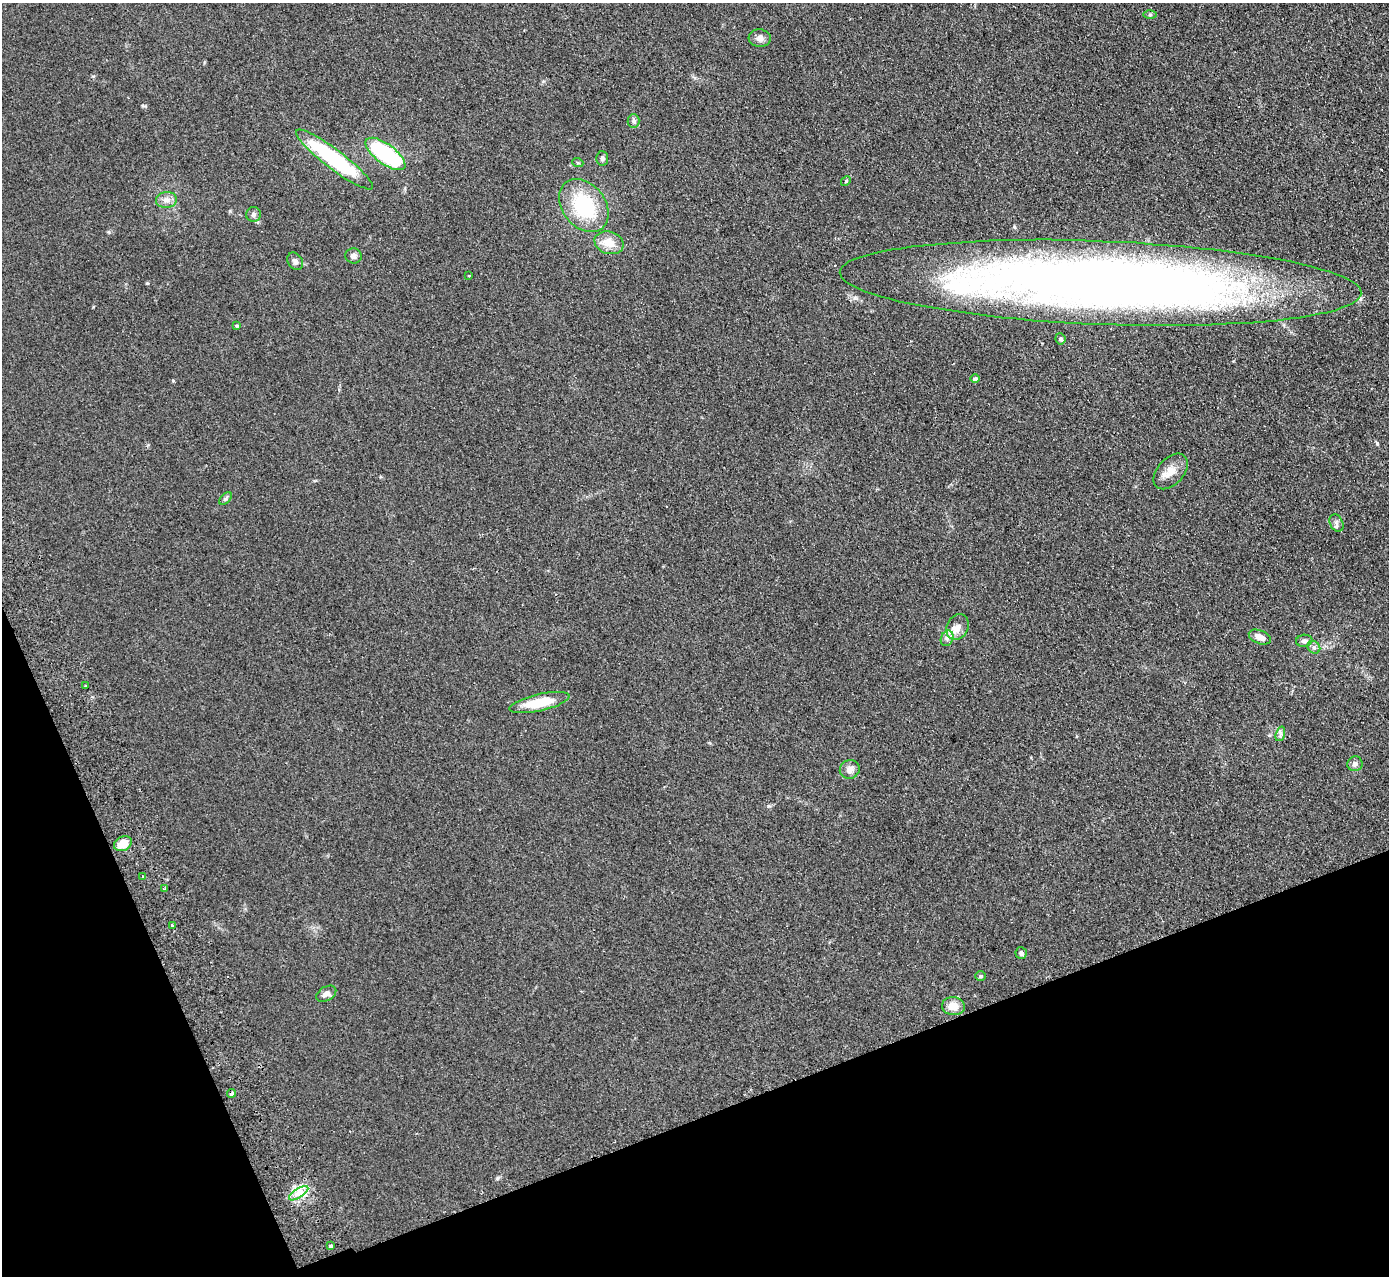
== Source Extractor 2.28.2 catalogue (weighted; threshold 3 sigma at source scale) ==
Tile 14 of 4 x 4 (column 2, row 4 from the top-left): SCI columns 1444-2830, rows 182-1455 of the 5659 x 5589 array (HDU 1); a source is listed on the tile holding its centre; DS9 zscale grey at full resolution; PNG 1391 x 1278 px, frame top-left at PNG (2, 3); each listed source drawn as its Kron ellipse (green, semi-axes under 4 px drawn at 4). Shown black and unused: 19% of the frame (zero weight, under 2 of 3 exposures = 3% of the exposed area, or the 3 px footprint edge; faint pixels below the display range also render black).
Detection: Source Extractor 2.28.2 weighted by HDU 2 'WHT'; one run over the whole footprint, this tile lists its part. Background 0.126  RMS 0.012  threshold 0.0538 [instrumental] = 3 sigma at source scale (4.5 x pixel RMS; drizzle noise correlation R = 1.50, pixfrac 1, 0.05/0.05 arcsec/px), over >= 5 px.
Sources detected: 45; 2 cosmic-ray / hot-pixel residue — neither listed nor drawn; the other 43 listed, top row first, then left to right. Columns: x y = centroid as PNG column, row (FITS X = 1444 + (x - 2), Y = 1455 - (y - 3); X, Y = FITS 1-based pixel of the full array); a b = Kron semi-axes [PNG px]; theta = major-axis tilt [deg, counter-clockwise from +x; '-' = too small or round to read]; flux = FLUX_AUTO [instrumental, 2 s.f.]
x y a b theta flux
1150 15 6 4 1 1.6
760 38 11 8 -4 5.5
633 121 7 6 - 3.2
385 154 24 10 -37 120
602 158 7 6 - 2.7
334 159 48 9 -37 130
578 163 6 3 -19 1.3
846 181 5 4 - 1.4
166 200 10 8 6 6.5
584 206 29 21 -51 88
253 214 7 7 - 3.1
609 243 15 11 -18 18
353 256 8 7 - 4.9
295 261 9 7 -56 3.9
469 276 3 2 - 2.2
1101 283 261 41 -2 1600
237 326 4 4 - 1.6
1060 339 5 5 - 3
975 379 4 4 - 3.2
1171 471 21 13 48 15
225 499 8 5 45 2.3
1336 523 9 6 -61 3.6
958 627 13 10 63 9.5
1260 637 11 6 -22 8.1
947 638 8 6 68 3.8
1304 641 8 6 6 3.4
1314 647 7 5 -43 3.2
85 686 3 2 - 0.99
539 703 31 8 13 34
1280 734 7 4 71 2.8
1355 764 8 7 - 4.3
850 769 10 9 - 7.5
123 844 9 7 28 17
143 876 3 2 - 1.1
164 889 4 3 - 1.4
172 925 3 3 - 4
1021 953 6 5 - 2.9
981 976 5 4 - 1.5
326 994 11 7 30 5.3
953 1006 11 9 -8 15
232 1093 4 3 - 6.8
299 1193 11 4 32 6.8
331 1246 3 3 - 11
Overlapping masked pixels (flux is a lower limit): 1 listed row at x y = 1101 283
Unlisted compact peaks at least as high as the median listed source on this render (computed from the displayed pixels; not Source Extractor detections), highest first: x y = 147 283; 768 806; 497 1178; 109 232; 93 76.